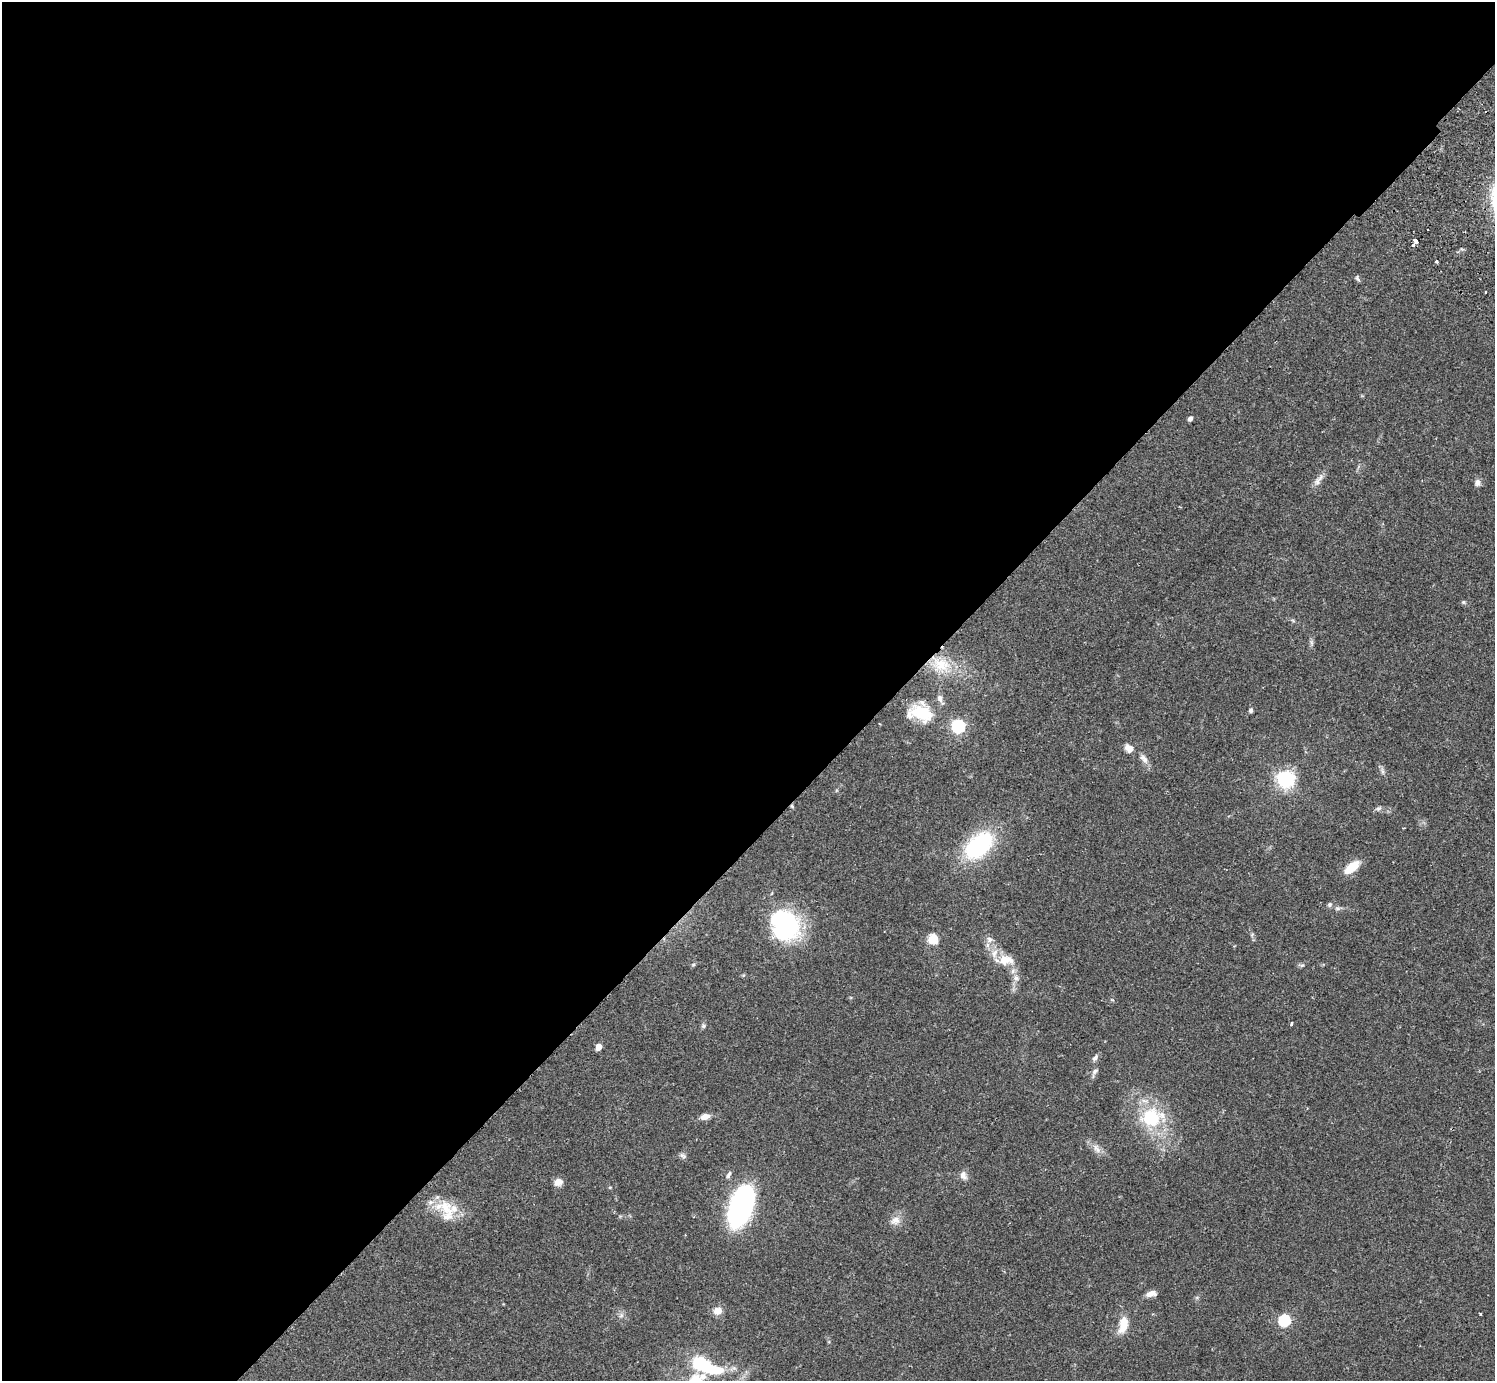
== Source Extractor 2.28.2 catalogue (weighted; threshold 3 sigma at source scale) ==
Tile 5 of 4 x 4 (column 1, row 2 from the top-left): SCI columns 46-1538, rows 3106-4484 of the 6059 x 6069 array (HDU 1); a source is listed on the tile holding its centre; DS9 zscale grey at full resolution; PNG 1497 x 1383 px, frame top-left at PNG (2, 2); no overlay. Shown black and unused: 60% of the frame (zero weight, under 2 of 3 exposures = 3% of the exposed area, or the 3 px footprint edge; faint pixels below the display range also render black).
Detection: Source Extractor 2.28.2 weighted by HDU 2 'WHT'; one run over the whole footprint, this tile lists its part. Background 0.109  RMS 0.0064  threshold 0.0288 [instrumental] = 3 sigma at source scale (4.5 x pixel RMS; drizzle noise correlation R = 1.50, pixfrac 1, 0.05/0.05 arcsec/px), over >= 5 px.
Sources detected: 60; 3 inside a brighter object's white glare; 1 cosmic-ray / hot-pixel residue — not listed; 3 inside a brighter listed object's ellipse — not listed separately; the other 53 listed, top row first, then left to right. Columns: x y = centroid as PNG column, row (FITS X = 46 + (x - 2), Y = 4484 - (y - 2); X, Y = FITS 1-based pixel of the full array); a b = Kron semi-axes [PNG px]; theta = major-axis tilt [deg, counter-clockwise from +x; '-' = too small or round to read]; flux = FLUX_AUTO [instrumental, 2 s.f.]
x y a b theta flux
1427 229 3 3 - 3.3
1415 241 5 3 - 3.1
1413 245 4 4 - 1
1436 261 3 3 - 2.9
1357 278 9 4 -59 1.1
1190 418 4 4 - 2.5
1320 478 15 6 51 3.5
1477 482 9 7 77 2.5
1463 602 5 5 - 0.89
941 664 25 17 -10 20
940 699 14 6 -66 2.9
1251 710 6 5 - 1.2
920 713 34 19 -13 23
958 726 6 6 - 120
1129 748 11 9 -23 4.5
1144 759 15 7 -52 3.6
1382 771 7 4 -71 1.4
1285 779 7 6 - 250
792 806 6 3 -55 0.85
1378 808 9 4 9 1.4
979 845 29 18 43 66
1352 867 17 8 38 13
1330 904 7 6 - 1.4
786 926 32 29 61 67
933 939 7 7 - 14
989 939 8 8 - 2.8
1006 960 21 12 5 10
1302 965 6 5 - 1.1
1016 978 8 7 - 2.8
1291 1024 4 3 - 1.2
703 1026 7 5 -47 1.2
599 1047 5 4 - 8
1095 1058 10 6 63 1.9
1095 1071 9 6 40 1.8
705 1117 12 7 12 4
1151 1118 24 22 2 34
1097 1149 15 7 -55 3.9
683 1155 9 6 -39 1.7
729 1175 10 5 66 1.8
963 1175 12 9 -67 3.2
558 1182 10 8 28 3.9
610 1187 5 3 - 0.55
741 1206 26 14 70 180
446 1208 32 18 -29 18
895 1221 13 11 27 5.1
1151 1294 12 6 13 4.1
717 1311 11 9 25 5.1
1480 1314 3 3 - 0.89
621 1315 6 6 - 1.6
1284 1320 6 6 - 69
1123 1324 21 10 78 10
699 1363 11 10 - 39
696 1380 8 5 32 30
Overlapping masked pixels (flux is a lower limit): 1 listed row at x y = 792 806
Isophote crosses this tile's border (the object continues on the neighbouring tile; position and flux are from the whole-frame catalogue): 1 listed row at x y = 696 1380